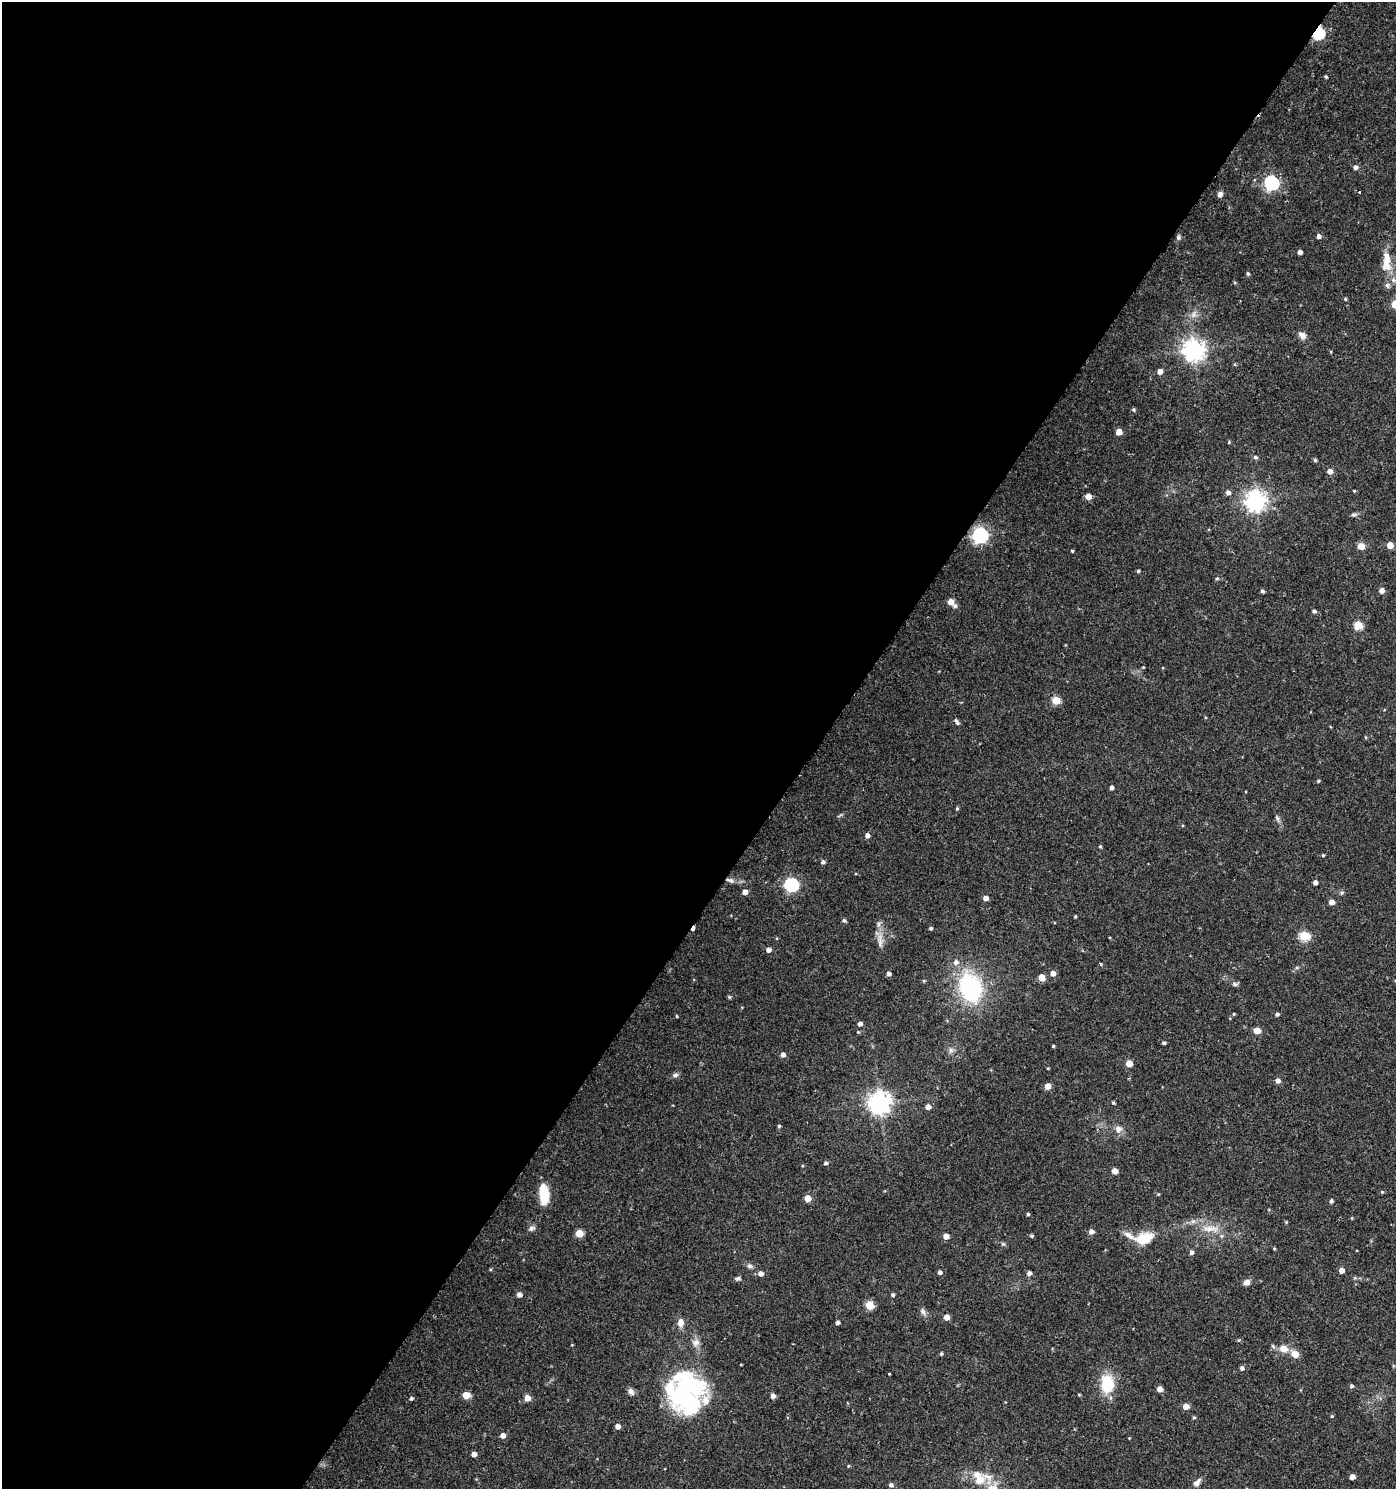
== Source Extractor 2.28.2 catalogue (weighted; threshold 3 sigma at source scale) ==
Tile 5 of 4 x 4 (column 1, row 2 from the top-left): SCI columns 180-1573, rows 2983-4469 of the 6003 x 5958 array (HDU 1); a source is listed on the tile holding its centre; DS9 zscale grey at full resolution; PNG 1398 x 1491 px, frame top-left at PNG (2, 2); no overlay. Shown black and unused: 59% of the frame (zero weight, under 2 of 3 exposures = <1% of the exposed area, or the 3 px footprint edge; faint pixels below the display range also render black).
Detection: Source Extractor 2.28.2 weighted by HDU 2 'WHT'; one run over the whole footprint, this tile lists its part. Background 0.0253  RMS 0.004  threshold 0.018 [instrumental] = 3 sigma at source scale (4.5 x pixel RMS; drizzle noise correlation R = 1.50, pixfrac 1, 0.0396/0.0396 arcsec/px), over >= 5 px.
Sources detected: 162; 2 inside a brighter object's white glare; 1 cosmic-ray / hot-pixel residue — not listed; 3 inside a brighter listed object's ellipse — not listed separately; the other 156 listed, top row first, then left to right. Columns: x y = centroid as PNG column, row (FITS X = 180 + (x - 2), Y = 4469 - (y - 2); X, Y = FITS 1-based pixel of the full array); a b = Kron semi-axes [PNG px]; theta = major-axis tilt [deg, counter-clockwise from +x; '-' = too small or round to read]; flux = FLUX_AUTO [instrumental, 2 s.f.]
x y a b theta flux
1318 33 6 5 - 58
1326 77 4 3 - 0.57
1356 167 5 5 - 1.5
1271 183 6 6 - 85
1360 192 3 2 - 0.61
1220 194 6 5 - 1.6
1319 236 5 4 - 1.4
1178 237 6 5 - 0.84
1300 252 4 4 - 1.8
1386 261 27 10 -90 7.8
1248 274 4 4 - 0.82
1345 299 4 4 - 0.6
1395 304 8 7 - 3.9
1194 314 12 7 59 2.4
1302 335 10 8 -55 2
1194 350 8 7 - 280
1160 371 5 4 - 2.9
1133 410 4 4 - 0.64
1119 432 5 4 - 5.6
1229 442 4 3 - 0.37
1255 457 5 5 - 0.87
1315 460 5 4 - 0.67
1330 471 5 5 - 2.6
1354 491 3 3 - 0.42
1228 493 6 5 - 1.5
1088 496 5 4 - 3.7
1256 501 7 7 - 240
1354 514 8 5 6 0.87
980 535 6 6 - 120
1390 545 5 4 - 5.3
1361 546 5 5 - 6
1072 551 3 3 - 0.55
1138 571 4 3 - 0.66
1217 578 4 4 - 0.55
1262 591 4 4 - 0.89
1382 591 5 4 - 2.6
951 602 5 5 - 4.6
955 606 6 5 - 1.1
1314 611 4 4 - 1
1358 625 5 5 - 15
1143 667 4 3 - 0.36
1056 700 5 5 - 12
957 722 9 4 -53 1.1
1365 737 5 3 - 0.37
1318 781 4 3 - 0.54
1112 787 4 4 - 1.3
957 808 5 3 - 0.57
840 815 11 3 31 0.55
1277 818 8 5 -63 0.96
867 835 4 4 - 1.8
1100 846 4 4 - 0.48
1323 855 4 4 - 0.49
823 862 5 4 - 1.1
730 880 12 6 -17 1.9
1315 882 4 4 - 1.8
791 885 6 6 - 73
745 892 5 4 - 2.8
1342 893 6 4 45 0.64
985 898 4 4 - 2.3
1332 902 5 4 - 2.9
1075 916 3 3 - 0.47
844 921 5 4 - 0.84
931 928 4 3 - 0.7
1304 936 5 5 - 24
880 940 25 8 -89 4
768 950 5 5 - 2
956 962 7 7 - 1.8
1053 973 5 5 - 2.6
889 974 4 4 - 1.5
1042 977 5 5 - 5.4
924 981 4 4 - 0.46
1235 984 9 5 19 0.81
970 987 28 21 -71 48
729 997 5 4 - 0.6
1234 1014 4 4 - 0.4
1277 1014 5 4 - 0.93
676 1016 4 3 - 0.37
860 1024 4 4 - 1.5
1257 1031 5 4 - 6
1164 1043 4 3 - 0.88
1053 1046 3 3 - 0.51
951 1050 9 6 76 1.3
783 1055 5 5 - 1.8
1129 1063 5 4 - 5.8
1048 1068 3 2 - 0.32
675 1075 9 5 14 1.1
1278 1081 5 5 - 2.1
1048 1086 5 4 - 4.5
880 1103 7 7 - 280
1113 1103 4 3 - 0.57
928 1107 5 4 - 2.4
779 1126 4 3 - 0.64
1118 1129 10 9 - 2.4
826 1163 5 5 - 0.95
1114 1171 5 4 - 3.2
1382 1192 4 4 - 0.45
544 1194 19 8 -86 14
1158 1194 5 4 - 0.38
808 1198 5 5 - 5.6
1331 1201 4 4 - 0.83
1028 1214 4 3 - 0.63
1352 1218 5 3 - 0.33
1286 1222 4 4 - 0.44
531 1228 9 6 23 1.3
1210 1229 27 9 -4 6.5
1091 1231 5 5 - 2.1
579 1233 5 5 - 9
946 1236 4 4 - 3.5
1031 1236 4 4 - 0.65
1144 1238 21 12 16 11
1003 1244 5 5 - 0.69
1274 1249 4 3 - 0.43
1192 1252 5 4 - 1.3
749 1266 7 6 - 1.1
1342 1270 4 4 - 3
940 1272 4 4 - 1.3
761 1273 5 5 - 2.2
1029 1273 4 4 - 1.6
737 1278 7 5 11 0.88
1247 1282 8 7 - 1.9
519 1295 6 5 - 1.3
893 1295 4 4 - 0.78
870 1306 5 5 - 13
923 1311 11 6 -61 1.4
946 1317 4 4 - 3.6
681 1322 10 7 -87 3
837 1323 4 4 - 1.2
1133 1329 3 2 - 0.31
696 1342 11 9 86 2.4
1283 1348 6 6 - 5.8
941 1354 4 3 - 0.65
1295 1354 5 5 - 6.9
1242 1368 5 4 - 1.2
889 1374 3 3 - 0.56
1107 1384 18 13 -89 15
1351 1386 5 5 - 0.75
1159 1389 5 4 - 3.3
631 1391 10 7 -54 1.6
682 1393 55 34 56 56
466 1395 5 5 - 8.4
1079 1395 4 3 - 0.39
773 1396 4 4 - 2.3
411 1398 5 4 - 0.85
527 1398 5 5 - 4.1
1186 1406 5 4 - 4
1332 1416 5 4 - 0.45
1194 1417 5 4 - 0.55
618 1426 4 4 - 2.6
503 1436 5 5 - 2.3
1129 1438 3 3 - 0.29
474 1454 4 4 - 2.5
848 1466 4 4 - 0.43
1352 1477 4 4 - 2.9
979 1478 28 17 -44 10
1197 1482 12 7 46 2.1
891 1485 5 5 - 1.1
Overlapping masked pixels (flux is a lower limit): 2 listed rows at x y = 1318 33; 730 880
Isophote crosses this tile's border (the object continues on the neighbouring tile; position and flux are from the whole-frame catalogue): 1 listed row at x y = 1395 304